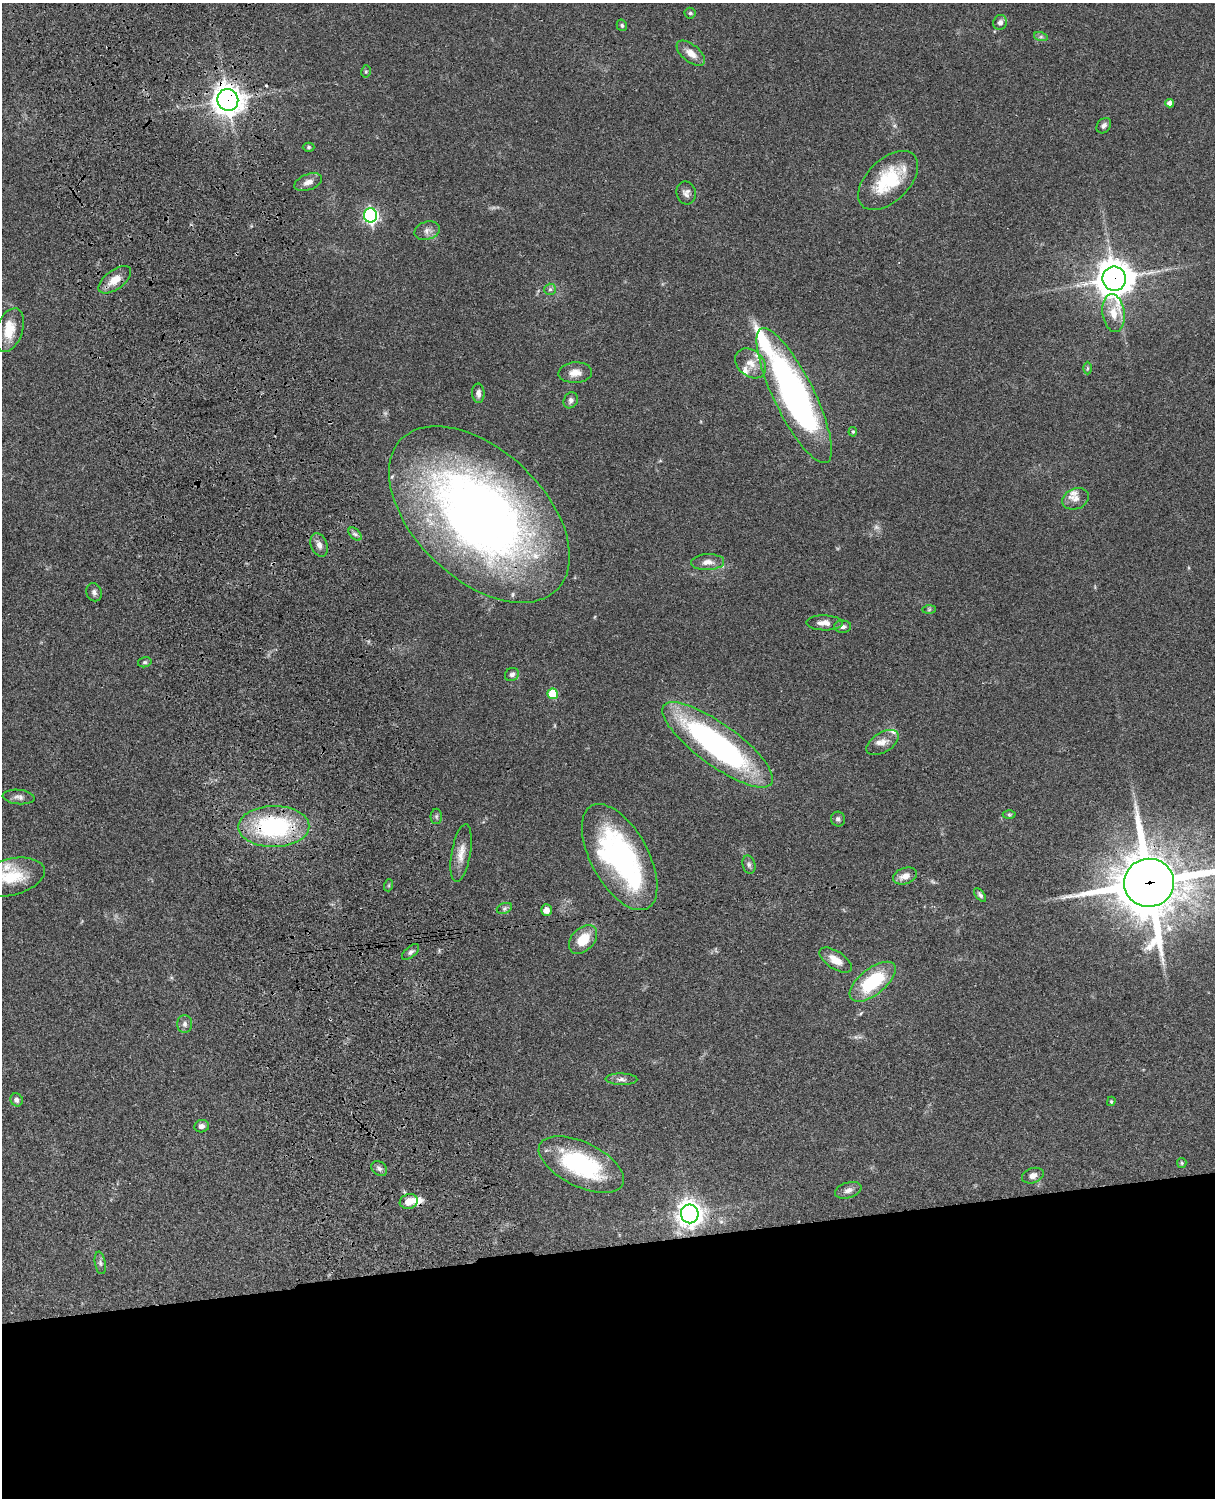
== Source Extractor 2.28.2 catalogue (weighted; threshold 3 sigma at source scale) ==
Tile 11 of 4 x 3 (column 3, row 3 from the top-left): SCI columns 2545-3757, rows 276-1771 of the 5087 x 4925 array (HDU 1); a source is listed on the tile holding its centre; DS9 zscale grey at full resolution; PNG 1217 x 1500 px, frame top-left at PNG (2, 3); each listed source drawn as its Kron ellipse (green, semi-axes under 4 px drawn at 4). Shown black and unused: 17% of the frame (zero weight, under 3 of 4 exposures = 6% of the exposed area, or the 3 px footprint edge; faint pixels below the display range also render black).
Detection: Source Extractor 2.28.2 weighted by HDU 2 'WHT'; one run over the whole footprint, this tile lists its part. Background 0.0863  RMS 0.0061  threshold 0.0276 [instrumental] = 3 sigma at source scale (4.5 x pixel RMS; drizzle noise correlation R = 1.50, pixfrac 1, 0.05/0.05 arcsec/px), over >= 5 px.
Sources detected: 86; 2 inside a brighter object's white glare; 1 cosmic-ray / hot-pixel residue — neither listed nor drawn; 10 inside a brighter listed object's ellipse — not listed separately; the other 73 listed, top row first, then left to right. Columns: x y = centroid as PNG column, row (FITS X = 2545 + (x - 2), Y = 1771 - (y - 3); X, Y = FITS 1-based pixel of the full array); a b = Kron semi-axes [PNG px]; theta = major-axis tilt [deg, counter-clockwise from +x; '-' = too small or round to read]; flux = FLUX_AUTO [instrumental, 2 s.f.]
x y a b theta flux
690 13 5 5 - 0.95
1000 22 7 7 - 2.6
622 25 6 5 - 1
1041 37 7 4 -18 1.2
691 53 17 8 -39 6.1
366 71 6 4 77 0.94
228 100 11 10 - 770
1170 103 4 4 - 3
1104 126 8 6 50 2.2
309 147 6 4 0 0.93
888 180 36 21 44 34
308 182 14 8 21 4.2
686 193 11 9 -76 3.1
370 215 7 6 - 160
427 231 13 9 17 3.6
1114 279 12 11 - 1300
115 280 19 9 37 8.6
550 289 6 5 - 1.4
1113 313 19 11 -83 9
9 330 23 13 70 12
751 363 17 13 -42 8.1
1087 368 6 4 89 0.91
575 373 17 10 4 5.9
478 393 10 6 -88 3
794 396 74 20 -64 230
571 400 8 7 - 2.3
853 432 5 4 - 0.8
1076 499 14 10 21 4.6
479 514 108 64 -44 500
355 534 8 4 -44 1.6
319 545 12 8 -68 3.3
708 562 16 8 2 4.7
94 592 9 7 -68 2.1
929 610 7 4 1 0.93
824 623 18 7 -2 4.9
843 627 8 6 1 2.2
145 662 7 5 14 1.1
512 675 7 6 - 2.2
553 694 5 5 - 23
883 743 18 10 31 5.2
718 745 66 21 -36 190
19 797 16 7 -6 2.9
1009 815 6 4 -1 0.88
436 816 7 5 90 1.2
838 819 7 7 - 1.8
274 827 35 20 1 80
461 853 29 9 80 7.6
620 857 58 28 -61 120
749 865 9 6 -75 1.7
905 876 12 8 17 5.6
11 877 34 18 14 23
1149 883 25 24 - 4000
389 885 6 4 72 0.84
980 895 8 4 -51 1.4
504 908 8 5 20 1.5
546 910 6 5 - 3.8
583 939 16 11 46 14
411 952 10 5 41 1.7
836 960 18 9 -34 7.3
873 982 27 13 38 41
185 1024 9 7 89 2.2
621 1079 16 5 -1 2.6
17 1100 7 6 - 2.3
1111 1101 5 4 - 0.72
202 1126 7 6 - 2.5
1182 1163 5 4 - 0.83
581 1164 46 22 -26 66
379 1168 8 6 -40 1.9
1033 1176 11 7 20 3.5
848 1190 14 7 17 3.1
409 1202 9 7 18 7.5
690 1214 9 9 - 560
100 1263 11 5 -80 1.7
Overlapping masked pixels (flux is a lower limit): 8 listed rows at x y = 228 100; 1114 279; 794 396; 479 514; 274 827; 905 876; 1149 883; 690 1214
Isophote crosses this tile's border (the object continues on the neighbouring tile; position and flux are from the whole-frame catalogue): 2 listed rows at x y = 11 877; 1149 883